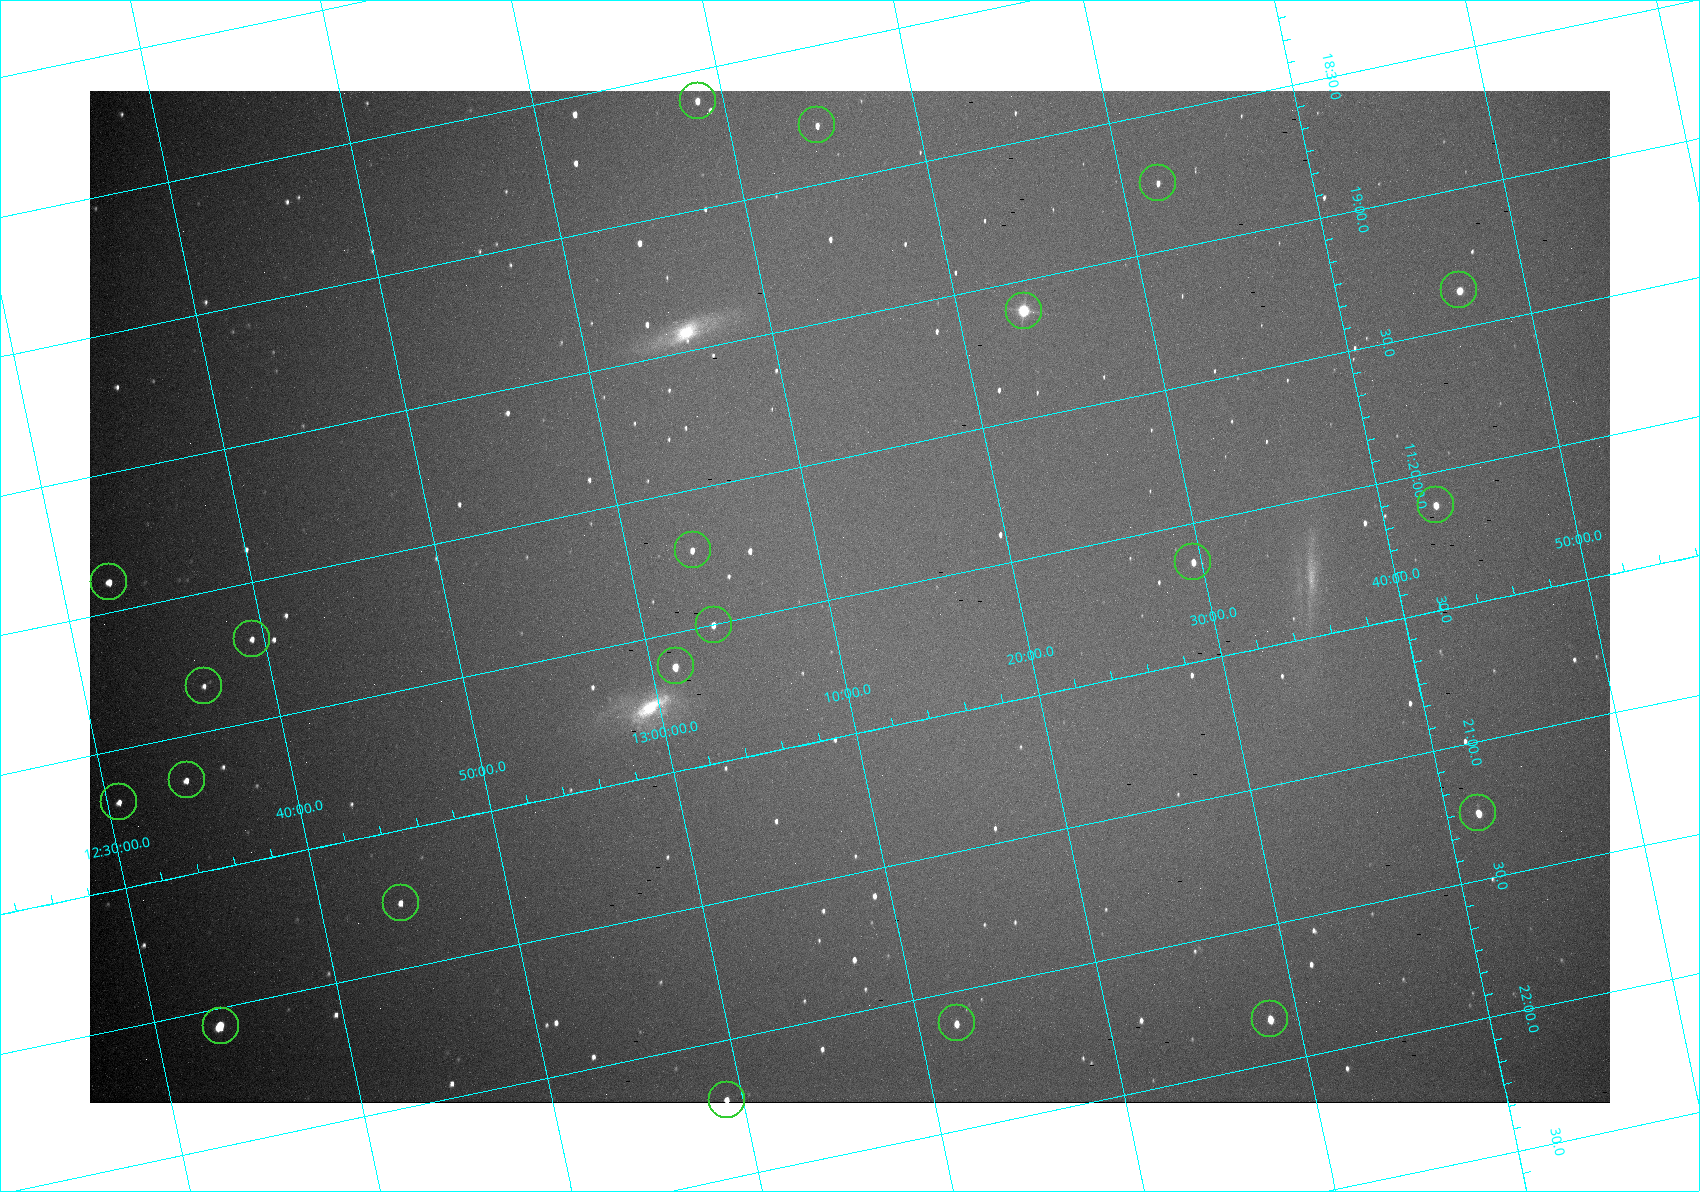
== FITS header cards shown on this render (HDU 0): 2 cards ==
NAXIS1  =                 1520 /fastest changing axis
NAXIS2  =                 1012 /next to fastest changing axis

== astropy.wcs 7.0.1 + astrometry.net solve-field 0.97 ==
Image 1520 x 1012 px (HDU 0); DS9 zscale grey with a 90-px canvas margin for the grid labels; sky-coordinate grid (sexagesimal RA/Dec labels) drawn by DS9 from the SOLVED WCS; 21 Tycho-2 reference stars matched to detected sources circled (green)
Header WCS: none
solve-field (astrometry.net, Tycho-2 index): SOLVED blind (the file carries no WCS)
Solved WCS: RA---TAN-SIP/DEC--TAN-SIP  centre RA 11:20:00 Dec +13:11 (170.00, +13.19 deg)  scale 3.21 arcsec/px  FOV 81.4' x 54.2'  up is -78 deg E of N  parity flipped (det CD > 0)
(file carries no celestial WCS; the grid is the blind solution)
Tycho-2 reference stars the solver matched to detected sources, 21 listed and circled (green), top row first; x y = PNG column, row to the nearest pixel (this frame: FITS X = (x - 90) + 1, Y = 1012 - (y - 91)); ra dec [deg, ICRS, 3 dp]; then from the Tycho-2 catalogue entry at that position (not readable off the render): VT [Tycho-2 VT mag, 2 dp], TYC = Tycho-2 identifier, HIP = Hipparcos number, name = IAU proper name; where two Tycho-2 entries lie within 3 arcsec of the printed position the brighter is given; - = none
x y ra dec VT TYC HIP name
698 101 169.528 +13.145 10.57 861-1139-1 - -
817 125 169.572 +13.245 11.11 861-1140-1 - -
1158 183 169.688 +13.531 11.01 861-734-1 - -
1459 290 169.841 +13.775 9.59 861-591-1 - -
1024 311 169.778 +13.391 7.16 861-1162-1 55262 -
1436 505 170.030 +13.715 10.09 861-512-1 - -
693 550 169.930 +13.058 11.27 861-1273-1 - -
1193 562 170.035 +13.493 10.09 861-1010-1 - -
109 582 169.848 +12.542 10.51 861-1011-1 - -
714 625 170.000 +13.062 11.17 861-1186-1 - -
252 639 169.926 +12.657 11.96 861-1094-1 - -
676 666 170.031 +13.022 9.93 861-1197-1 - -
204 686 169.959 +12.606 12.62 861-1275-1 - -
187 780 170.040 +12.573 11.66 861-785-1 - -
119 802 170.047 +12.510 11.64 861-949-1 - -
1478 813 170.314 +13.695 9.92 861-955-1 55442 -
401 903 170.190 +12.738 11.70 861-807-1 - -
1270 1019 170.460 +13.475 9.98 861-1179-1 - -
957 1023 170.404 +13.201 10.65 861-744-1 - -
221 1026 170.267 +12.558 8.66 861-861-1 55428 -
727 1100 170.429 +12.986 10.63 861-941-1 - -